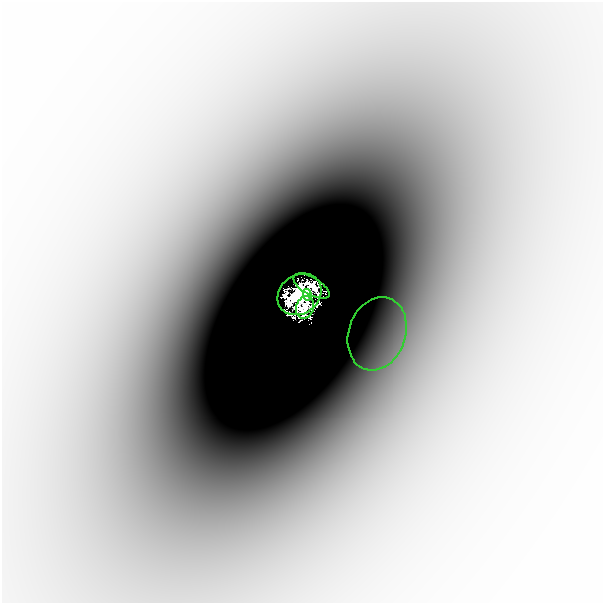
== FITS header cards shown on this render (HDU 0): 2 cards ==
NAXIS1  =                  601
NAXIS2  =                  601

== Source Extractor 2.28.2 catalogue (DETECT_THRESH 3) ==
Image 601 x 601 px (HDU 0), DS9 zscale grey, 1 PNG px = 1 image px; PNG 605 x 605 px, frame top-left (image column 1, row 601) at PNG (2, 2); each listed source drawn as its Kron ellipse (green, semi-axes under 4 px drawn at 4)
Background -2.70e-04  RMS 7.8e-05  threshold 2.33e-04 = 3 sigma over >= 5 px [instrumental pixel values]
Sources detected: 8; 3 with non-positive FLUX_AUTO (blend fragments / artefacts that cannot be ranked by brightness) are neither listed nor drawn; the other 5 listed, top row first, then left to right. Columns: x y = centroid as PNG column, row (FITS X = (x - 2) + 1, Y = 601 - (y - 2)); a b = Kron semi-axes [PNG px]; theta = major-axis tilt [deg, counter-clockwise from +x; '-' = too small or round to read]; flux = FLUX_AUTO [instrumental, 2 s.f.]
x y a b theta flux
311 286 20 8 -30 1.4
299 294 23 19 36 5.7
307 295 6 4 -80 0.54
305 307 11 9 74 1.3
377 334 37 28 71 0.17
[3 non-positive-flux detections neither listed nor drawn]